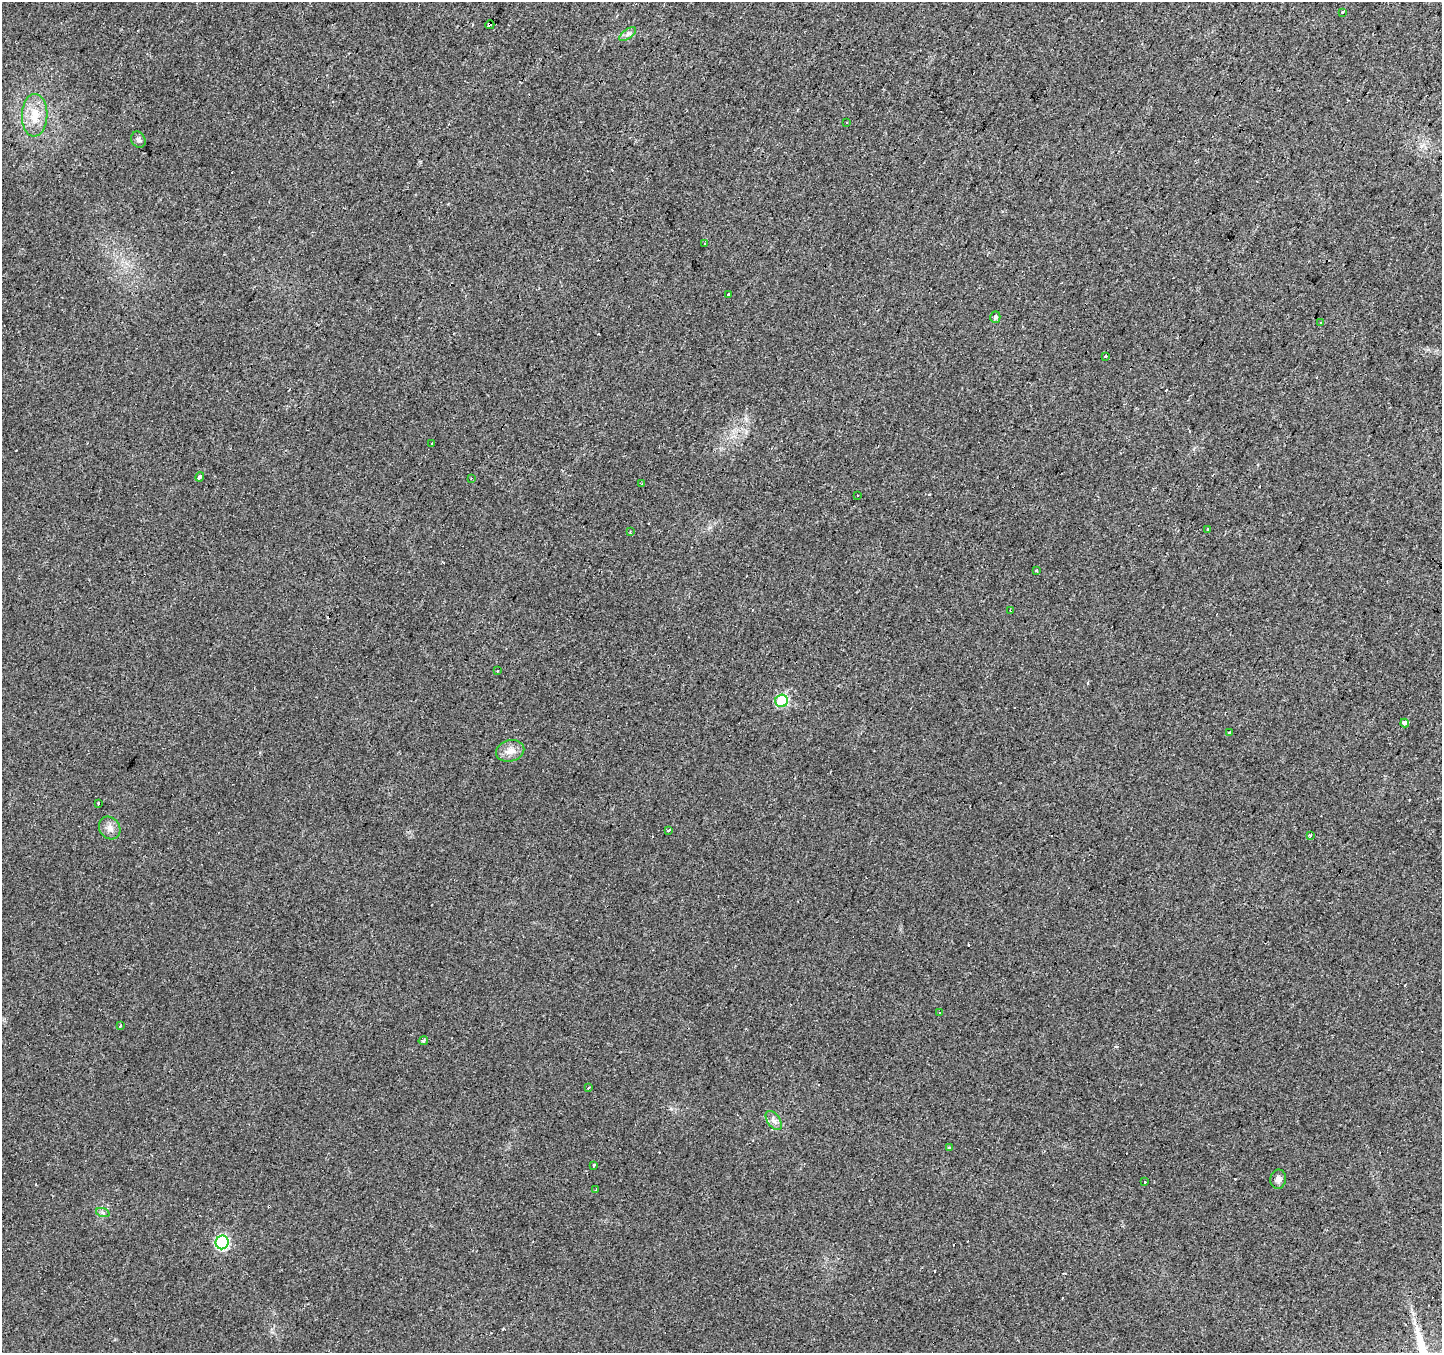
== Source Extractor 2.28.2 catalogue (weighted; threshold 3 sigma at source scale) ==
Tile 10 of 4 x 4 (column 2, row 3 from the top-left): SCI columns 1441-2880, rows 1550-2900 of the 5769 x 5864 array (HDU 1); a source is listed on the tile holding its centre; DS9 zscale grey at full resolution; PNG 1444 x 1355 px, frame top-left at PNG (2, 2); each listed source drawn as its Kron ellipse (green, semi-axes under 4 px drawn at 4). Shown black and unused: <1% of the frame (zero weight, under 2 of 3 exposures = <1% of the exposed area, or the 3 px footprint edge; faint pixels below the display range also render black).
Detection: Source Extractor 2.28.2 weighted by HDU 2 'WHT'; one run over the whole footprint, this tile lists its part. Background 0.0299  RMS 0.0062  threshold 0.0278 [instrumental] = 3 sigma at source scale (4.5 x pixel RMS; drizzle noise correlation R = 1.50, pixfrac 1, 0.0396/0.0396 arcsec/px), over >= 5 px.
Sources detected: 64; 23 cosmic-ray / hot-pixel residue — neither listed nor drawn; the other 41 listed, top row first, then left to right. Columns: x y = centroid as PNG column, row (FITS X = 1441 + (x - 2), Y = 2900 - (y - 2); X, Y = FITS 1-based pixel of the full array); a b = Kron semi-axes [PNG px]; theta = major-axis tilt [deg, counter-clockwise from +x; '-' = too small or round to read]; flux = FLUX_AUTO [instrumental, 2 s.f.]
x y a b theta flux
1343 12 3 3 - 4.7
490 25 4 4 - 3.8
628 34 10 4 35 1.9
35 115 21 12 88 12
847 123 3 3 - 1.4
138 140 8 7 - 1.8
705 244 3 3 - 0.62
728 295 3 3 - 3.3
995 317 6 5 - 1.6
1321 323 3 3 - 0.77
1106 356 3 3 - 3.8
431 443 2 2 - 0.62
200 477 5 3 - 14
471 479 3 3 - 0.72
642 484 3 2 - 0.83
858 495 3 3 - 1.2
1208 530 3 3 - 2.1
630 532 3 3 - 0.52
1036 571 3 3 - 2.6
1010 611 3 2 - 0.66
497 671 3 2 - 0.88
782 701 6 6 - 51
1405 723 4 4 - 7.8
1230 733 4 3 - 6.1
510 751 14 10 13 5.5
98 803 3 3 - 2
110 828 12 10 -53 3.9
669 830 4 3 - 2.5
1310 836 3 3 - 4.7
940 1012 3 3 - 1.1
120 1026 4 2 - 0.87
423 1041 5 4 - 1.6
588 1088 3 3 - 1
774 1120 11 6 -55 2.7
949 1148 3 3 - 1.4
594 1165 3 3 - 3.6
1278 1179 10 7 80 2.7
1145 1182 3 2 - 2
596 1190 4 3 - 7.4
103 1213 7 4 -19 1.2
222 1242 7 6 - 77
Overlapping masked pixels (flux is a lower limit): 1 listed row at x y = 490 25
Unlisted compact peaks at least as high as the median listed source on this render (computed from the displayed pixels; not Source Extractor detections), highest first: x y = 671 1109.